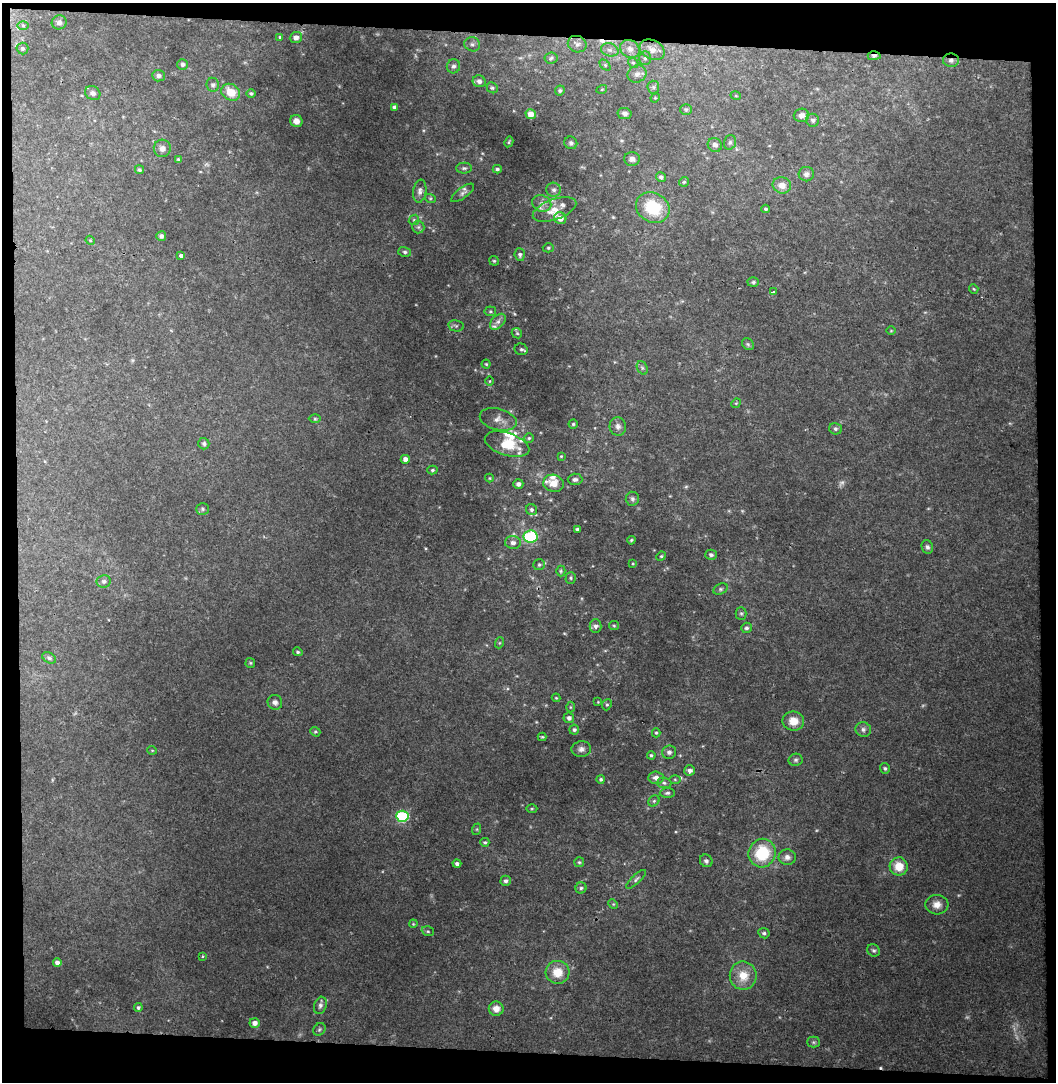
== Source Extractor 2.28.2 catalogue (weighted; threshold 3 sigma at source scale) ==
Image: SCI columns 41-1094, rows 1-1080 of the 1135 x 1080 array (HDU 1 of 3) = the unmasked area's bounding box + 8 px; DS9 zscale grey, full resolution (1 PNG px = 1 image px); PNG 1058 x 1084 px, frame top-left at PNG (2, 3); each listed source drawn as its Kron ellipse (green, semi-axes under 4 px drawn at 4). Shown black and unused: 9% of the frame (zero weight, under 2 of 3 exposures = <1% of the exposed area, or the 3 px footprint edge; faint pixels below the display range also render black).
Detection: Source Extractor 2.28.2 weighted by HDU 2 'WHT'. Background 0.0408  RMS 0.0058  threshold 0.0261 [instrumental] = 3 sigma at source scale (4.5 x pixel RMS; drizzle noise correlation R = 1.50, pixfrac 1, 0.0396/0.0396 arcsec/px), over >= 5 px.
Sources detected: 191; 5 too faint to see at this stretch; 2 cosmic-ray / hot-pixel residue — neither listed nor drawn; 7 inside a brighter listed object's ellipse — not listed separately; the other 177 listed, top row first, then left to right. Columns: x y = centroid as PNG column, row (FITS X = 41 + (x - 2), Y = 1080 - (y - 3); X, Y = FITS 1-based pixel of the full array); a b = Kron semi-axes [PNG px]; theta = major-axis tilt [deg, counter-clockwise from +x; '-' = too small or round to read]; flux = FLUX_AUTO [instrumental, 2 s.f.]
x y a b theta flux
59 22 7 7 - 2.1
23 25 5 3 - 0.7
280 37 3 3 - 0.78
296 37 6 5 - 2.5
472 44 8 7 - 1.9
577 44 9 8 - 2.6
22 48 6 6 - 1.1
630 49 10 8 -34 3.5
610 50 9 6 -15 2
652 50 13 9 -28 4.8
874 56 6 4 1 1.3
551 58 6 5 - 1.1
645 58 7 6 - 1.3
951 60 8 6 -1 2
633 63 5 4 - 0.88
183 64 5 5 - 1.6
605 65 6 4 -45 0.88
453 66 7 6 - 2
637 74 10 8 29 2.8
158 76 6 5 - 1.8
479 81 6 6 - 2.7
213 85 7 6 - 1.4
653 87 6 6 - 1.2
492 88 6 5 - 1.1
602 89 5 3 - 0.53
560 90 5 4 - 1
231 92 10 8 -31 10
93 93 8 6 -35 1.9
251 93 5 4 - 1
736 96 5 3 - 0.58
655 98 5 4 - 0.56
394 107 4 4 - 1.6
686 109 6 5 - 1
531 114 5 5 - 5.9
625 114 7 5 -11 2.1
801 115 8 6 2 2.7
813 120 6 6 - 1.4
296 121 6 6 - 3.2
509 142 5 4 - 0.65
730 142 7 5 74 1.2
571 143 6 6 - 1.3
715 145 7 6 - 2.3
162 148 9 8 - 3
178 159 4 4 - 0.73
632 159 8 6 -3 2.1
464 168 8 5 0 1.3
497 169 4 3 - 1.2
139 170 5 4 - 1.2
806 174 7 7 - 2.3
661 177 5 4 - 1.3
684 182 5 5 - 0.85
782 185 9 8 - 4.8
554 190 7 7 - 2
420 191 11 6 81 2.4
463 193 14 5 37 2
430 198 5 3 - 0.65
542 203 10 8 -24 3.4
653 208 17 14 -30 25
554 209 23 10 20 9.2
766 209 4 3 - 0.9
560 218 6 5 - 5
414 220 5 5 - 0.81
418 227 6 6 - 1.2
161 236 5 5 - 1.1
90 240 5 3 - 0.53
548 248 6 4 -2 0.98
405 252 6 5 - 1.3
520 255 6 5 - 1.4
181 256 3 3 - 2.4
494 261 5 4 - 0.82
753 282 6 5 - 0.97
974 289 5 4 - 0.67
773 292 4 3 - 2
490 311 6 5 - 0.96
498 322 9 6 45 2.4
456 326 8 5 -11 1.2
891 331 5 3 - 0.47
517 333 6 4 -43 0.9
748 344 6 5 - 0.91
521 349 7 5 -26 1.3
486 364 4 4 - 0.73
642 368 7 5 -59 1.1
490 381 5 3 - 0.47
736 403 5 4 - 0.61
315 419 6 4 0 0.81
498 419 19 10 -15 5.1
573 424 4 4 - 0.9
618 426 9 8 - 2.5
835 429 6 5 - 1.3
529 438 5 5 - 0.85
204 444 6 5 - 1.1
507 444 23 11 -18 18
561 456 4 3 - 0.58
405 459 4 4 - 2.8
432 470 5 4 - 0.84
489 478 4 4 - 0.57
575 479 7 5 1 1.9
554 483 10 8 -12 7
518 484 5 5 - 2.1
632 499 7 6 - 1.5
202 509 6 5 - 1
531 510 6 5 - 1.5
577 529 3 3 - 1.2
531 536 7 6 - 43
631 540 4 3 - 0.7
513 543 8 6 -2 2.5
927 547 7 5 -70 1.4
711 555 6 5 - 1.4
661 556 5 4 - 0.8
633 564 4 3 - 0.57
539 565 6 5 - 1.1
561 571 5 4 - 0.89
571 578 6 5 - 0.89
104 581 7 6 - 1.5
720 589 7 5 27 1.1
741 613 6 5 - 1
596 626 6 6 - 2
614 626 5 4 - 0.71
746 628 5 5 - 1.4
499 643 6 3 71 0.59
298 652 5 4 - 0.98
49 658 7 5 -30 1.2
250 663 5 4 - 0.66
556 698 4 4 - 0.52
275 702 7 7 - 2.4
598 702 3 3 - 0.41
607 705 6 4 66 0.83
570 707 5 3 - 0.54
569 718 5 5 - 2.2
793 721 11 9 -8 7.1
863 729 8 7 - 1.9
574 730 5 5 - 1.3
315 732 5 4 - 0.87
656 733 4 4 - 0.76
542 737 4 4 - 0.67
581 749 10 8 8 2.5
152 750 5 3 - 0.47
669 752 7 7 - 2.1
651 755 4 4 - 0.88
796 760 7 6 - 1.2
885 768 5 5 - 0.97
690 770 5 5 - 2.2
656 778 7 6 - 3.2
601 779 4 4 - 1.1
675 779 6 4 -1 0.82
664 783 7 5 -2 1.3
667 793 7 5 1 1.2
654 801 6 5 - 0.99
532 809 5 3 - 0.65
402 816 6 5 - 58
477 829 6 4 72 0.65
485 842 4 4 - 0.94
762 853 14 13 - 25
787 857 8 7 - 2.6
706 861 6 6 - 1.6
579 862 5 5 - 0.86
457 864 4 4 - 1.7
899 866 9 9 - 9.7
636 879 13 4 43 1.6
506 881 5 5 - 1.6
581 888 5 5 - 1.2
613 904 5 4 - 0.7
937 905 11 9 -4 4.7
413 924 4 3 - 0.5
428 931 6 4 -20 0.87
764 933 6 5 - 1.1
873 950 7 6 - 1.2
203 956 4 3 - 0.58
57 962 4 4 - 2.7
558 972 12 11 - 9.6
743 976 14 13 - 10
320 1005 9 6 73 1.9
138 1007 4 4 - 1
496 1009 7 7 - 4.5
255 1023 5 4 - 3.4
319 1029 7 5 47 1
813 1042 6 5 - 1.1
Overlapping masked pixels (flux is a lower limit): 2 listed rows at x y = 874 56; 951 60